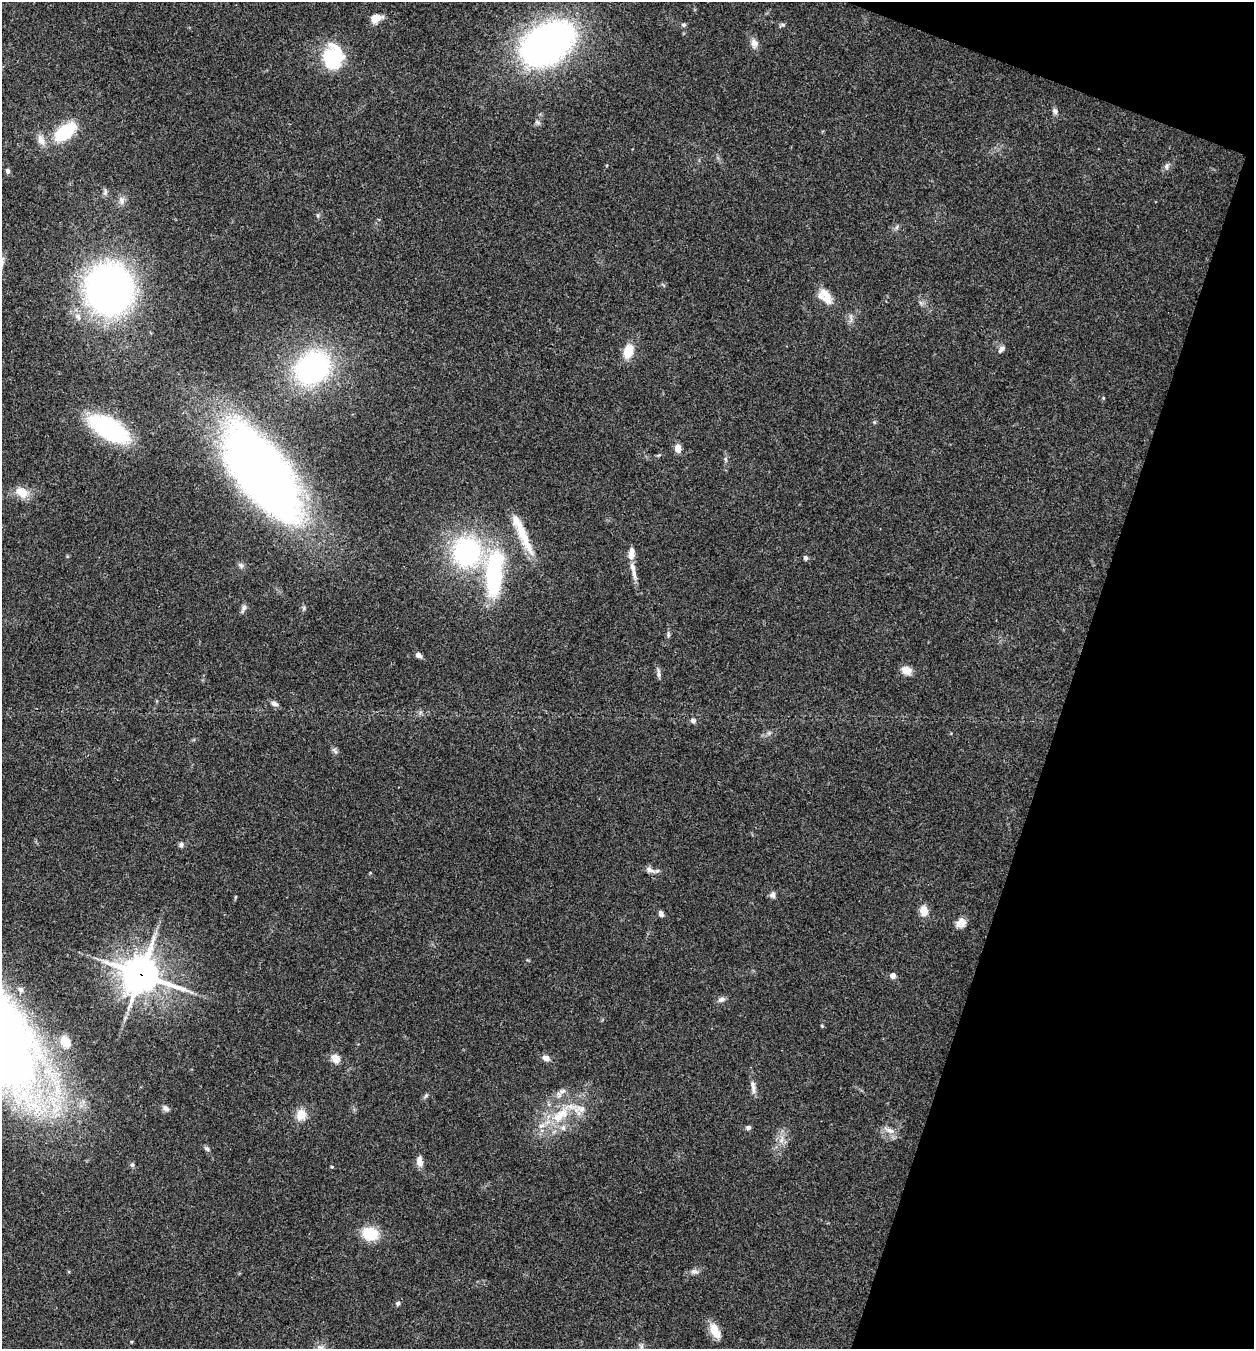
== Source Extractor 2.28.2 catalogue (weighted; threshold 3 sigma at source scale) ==
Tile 8 of 4 x 4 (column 4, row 2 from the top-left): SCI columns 4022-5273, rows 2696-4042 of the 5407 x 5394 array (HDU 1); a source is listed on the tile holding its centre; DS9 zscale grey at full resolution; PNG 1256 x 1351 px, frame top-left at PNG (2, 2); no overlay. Shown black and unused: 16% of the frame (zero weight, under 3 of 4 exposures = <1% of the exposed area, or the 3 px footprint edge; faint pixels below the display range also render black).
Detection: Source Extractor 2.28.2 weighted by HDU 2 'WHT'; one run over the whole footprint, this tile lists its part. Background 0.113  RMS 0.0062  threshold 0.0278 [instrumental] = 3 sigma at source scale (4.5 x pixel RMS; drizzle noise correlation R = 1.50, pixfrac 1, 0.05/0.05 arcsec/px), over >= 5 px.
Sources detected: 77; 5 inside a brighter listed object's ellipse — not listed separately; the other 72 listed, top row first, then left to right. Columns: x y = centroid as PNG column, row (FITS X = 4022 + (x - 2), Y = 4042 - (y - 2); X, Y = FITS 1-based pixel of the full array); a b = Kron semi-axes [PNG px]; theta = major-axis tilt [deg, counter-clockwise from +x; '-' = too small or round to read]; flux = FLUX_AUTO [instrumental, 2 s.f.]
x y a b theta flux
376 18 14 8 12 6.2
683 25 6 5 - 1.3
547 43 51 30 33 270
754 43 12 9 -78 3.7
332 56 24 20 78 43
1055 111 8 6 -54 1.8
65 132 25 13 38 32
41 140 15 9 -64 5.1
1166 166 8 6 89 1.9
8 171 6 5 - 1.7
105 192 7 5 62 1.5
121 200 9 7 -68 2.7
897 227 7 4 71 1.1
109 289 36 34 -81 310
826 294 22 9 -41 7.7
1001 349 11 6 46 2.3
628 351 15 9 72 12
312 368 28 21 39 140
109 429 33 16 -30 93
678 448 11 7 -81 4.4
726 459 6 4 -89 1.1
262 472 75 35 -55 680
21 492 18 12 -32 8.7
522 533 58 9 -68 18
467 552 36 33 -80 86
631 554 15 7 84 5
805 558 6 5 - 1.5
241 565 9 6 -41 1.7
494 574 54 18 85 72
244 608 10 6 63 2.3
668 635 8 4 90 1.2
418 655 7 5 -27 2.4
906 670 11 8 -26 6.7
658 673 13 4 -87 1.8
274 704 10 6 -22 2.2
693 721 7 6 - 1.8
769 733 5 5 - 1.2
335 751 11 4 -45 1.7
181 845 6 6 - 1.7
650 870 16 6 -19 3.2
773 895 9 7 89 2
924 911 10 8 -79 7.1
661 914 8 6 -55 1.8
961 923 13 10 43 4.8
141 974 13 12 - 1400
893 976 5 5 - 4.7
20 990 7 5 -42 1.6
721 999 10 6 21 2.4
822 1026 5 4 - 0.61
65 1042 14 10 -60 10
2 1054 49 40 18 320
546 1058 8 6 -23 4.2
335 1059 9 7 -44 7
753 1086 13 7 -77 3.2
562 1091 8 4 36 2
426 1095 7 5 53 1.1
166 1108 9 7 -42 2.1
301 1115 13 12 - 8.1
560 1115 31 15 37 24
748 1127 6 5 - 1.6
890 1130 14 7 -19 4.3
781 1140 8 6 45 2.8
207 1149 7 5 -42 1.5
420 1162 10 6 -83 5.3
132 1165 6 5 - 1.1
332 1167 4 3 - 0.64
370 1234 18 14 -17 18
694 1271 12 6 -6 2.4
398 1303 6 5 - 1.2
715 1331 21 11 -66 8.3
642 1346 7 4 71 1.3
321 1348 9 6 0 2.3
Overlapping masked pixels (flux is a lower limit): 1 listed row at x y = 141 974
Isophote crosses this tile's border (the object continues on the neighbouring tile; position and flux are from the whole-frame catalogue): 2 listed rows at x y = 2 1054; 321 1348